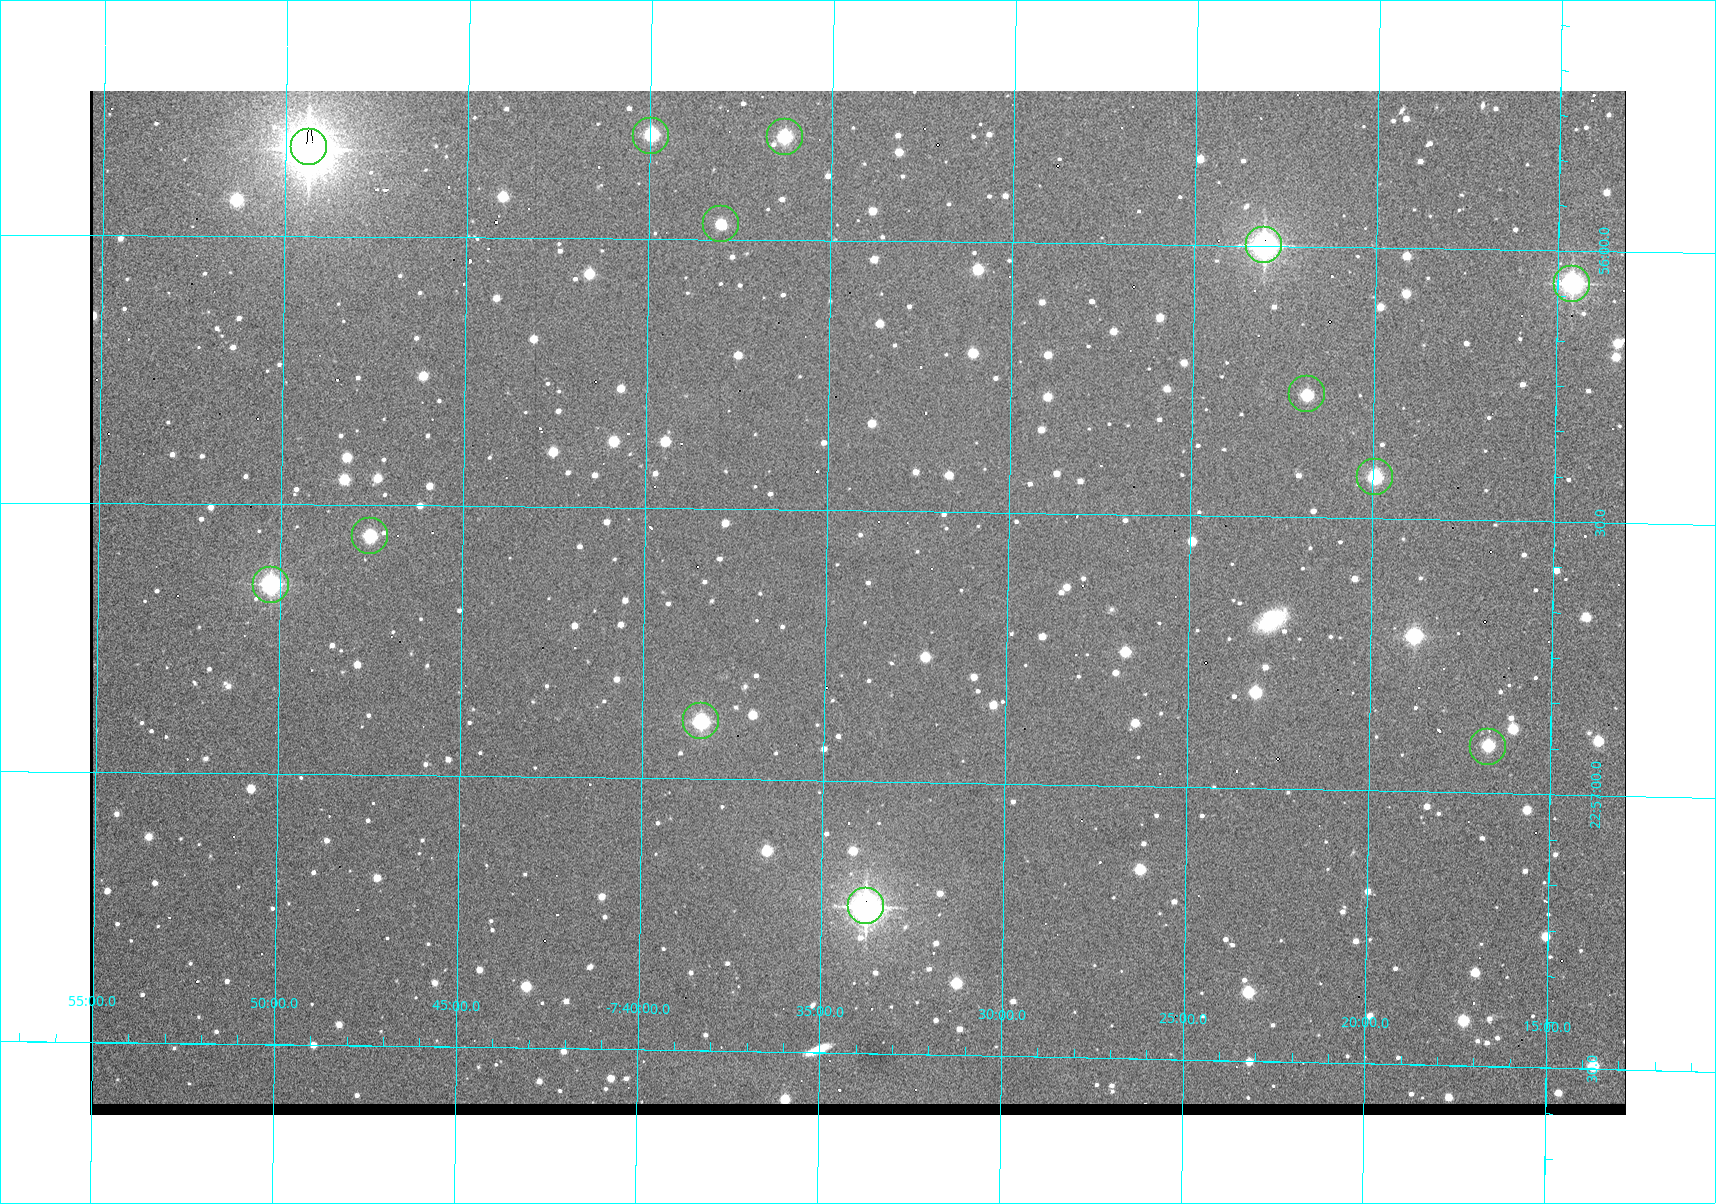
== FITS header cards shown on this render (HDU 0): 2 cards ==
NAXIS1  =                 1536 /fastest changing axis
NAXIS2  =                 1024 /next to fastest changing axis

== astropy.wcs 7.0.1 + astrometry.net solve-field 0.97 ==
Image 1536 x 1024 px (HDU 0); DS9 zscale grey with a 90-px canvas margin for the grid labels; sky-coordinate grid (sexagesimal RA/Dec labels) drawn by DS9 from the SOLVED WCS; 13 Tycho-2 reference stars matched to detected sources circled (green)
Header WCS: none
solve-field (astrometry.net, Tycho-2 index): SOLVED blind (the file carries no WCS)
Solved WCS: RA---TAN-SIP/DEC--TAN-SIP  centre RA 22:56:40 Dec -07:34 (344.17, -7.57 deg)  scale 1.65 arcsec/px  FOV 42.2' x 28.1'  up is -91 deg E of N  parity flipped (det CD > 0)
(file carries no celestial WCS; the grid is the blind solution)
Tycho-2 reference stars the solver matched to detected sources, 13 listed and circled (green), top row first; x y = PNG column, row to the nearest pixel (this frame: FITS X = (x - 90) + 1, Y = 1024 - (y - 91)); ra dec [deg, ICRS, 3 dp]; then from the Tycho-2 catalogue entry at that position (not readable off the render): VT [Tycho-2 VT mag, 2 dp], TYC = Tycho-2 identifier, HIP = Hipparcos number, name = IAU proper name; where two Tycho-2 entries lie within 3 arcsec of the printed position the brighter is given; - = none
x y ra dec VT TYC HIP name
651 136 343.952 -7.666 11.47 5813-94-1 - -
785 137 343.952 -7.605 11.45 5813-60-1 - -
309 147 343.958 -7.823 8.08 5813-175-1 113231 -
721 224 343.993 -7.634 12.58 5813-64-1 - -
1264 245 343.999 -7.385 9.60 5241-730-1 - -
1572 284 344.015 -7.243 10.16 5241-846-1 - -
1307 394 344.068 -7.364 12.32 5241-801-1 - -
1375 477 344.106 -7.332 11.78 5241-786-1 - -
370 536 344.140 -7.792 11.90 5813-158-1 - -
271 585 344.162 -7.837 10.55 5813-181-1 - -
701 721 344.223 -7.639 11.18 5813-80-1 - -
1488 747 344.229 -7.279 12.18 5241-862-1 - -
866 906 344.307 -7.563 9.30 5813-35-1 - -